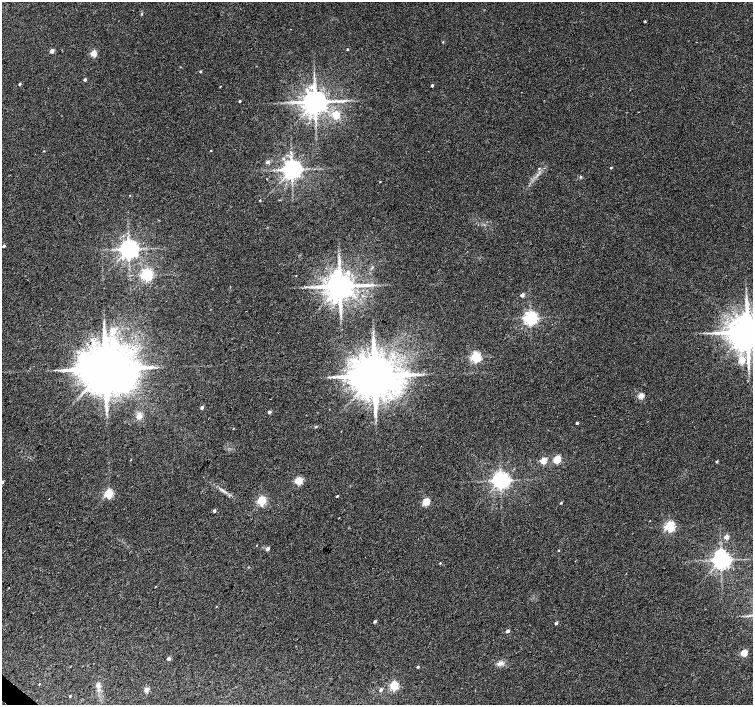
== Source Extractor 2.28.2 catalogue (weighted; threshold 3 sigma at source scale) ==
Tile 7 of 4 x 4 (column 3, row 2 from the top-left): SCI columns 3007-4508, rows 2981-4386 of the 6015 x 6027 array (HDU 1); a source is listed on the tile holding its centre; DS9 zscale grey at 2 x 2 block average (1 PNG px = mean of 2 x 2 image px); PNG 755 x 707 px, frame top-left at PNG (2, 2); no overlay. Shown black and unused: <1% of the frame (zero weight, under 2 of 3 exposures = <1% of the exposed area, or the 3 px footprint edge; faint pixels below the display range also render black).
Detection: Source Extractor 2.28.2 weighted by HDU 2 'WHT'; one run over the whole footprint, this tile lists its part. Background 0.0327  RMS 0.0064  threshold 0.0286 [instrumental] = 3 sigma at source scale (4.5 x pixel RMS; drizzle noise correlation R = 1.50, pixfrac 1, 0.0396/0.0396 arcsec/px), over >= 5 px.
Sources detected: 81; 1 cosmic-ray / hot-pixel residue — not listed; the other 80 listed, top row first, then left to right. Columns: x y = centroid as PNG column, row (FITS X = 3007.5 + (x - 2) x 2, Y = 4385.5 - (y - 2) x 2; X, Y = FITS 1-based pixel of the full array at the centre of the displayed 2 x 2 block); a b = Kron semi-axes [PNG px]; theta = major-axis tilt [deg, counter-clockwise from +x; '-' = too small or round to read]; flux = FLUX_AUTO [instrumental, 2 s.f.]
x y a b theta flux
142 14 3 2 - 1.1
645 21 2 2 - 1.6
443 42 3 3 - 0.97
348 49 3 2 - 1.3
52 51 3 2 - 13
93 54 3 3 - 41
180 67 2 2 - 0.54
200 71 2 2 - 1.8
85 79 2 2 - 3.4
20 84 3 2 - 2.3
432 85 2 2 - 3.2
220 86 3 2 - 0.65
240 101 2 2 - 2
315 102 6 5 - 2500
336 115 3 3 - 42
211 150 2 2 - 0.83
44 151 3 2 - 0.81
267 162 3 3 - 4.8
539 168 3 3 - 1.4
611 168 2 2 - 1.3
292 169 5 4 - 1300
580 177 3 3 - 1.4
267 179 2 2 - 3.1
380 182 2 2 - 0.73
130 195 2 2 - 0.73
260 200 2 2 - 1.1
4 246 2 2 - 3.8
129 249 5 4 - 1100
339 262 11 4 83 7.2
372 268 3 3 - 1.7
348 272 5 4 - 3.9
146 275 4 3 - 290
296 276 2 2 - 0.56
340 286 7 6 - 3200
522 295 2 2 - 12
530 318 4 4 - 430
113 331 9 7 69 13
747 332 9 8 - 5300
475 357 3 3 - 190
741 361 3 3 - 36
105 369 12 11 - 12000
374 376 11 9 31 9000
641 396 3 3 - 34
202 407 2 2 - 6
269 412 2 2 - 6.3
139 416 7 6 - 8.3
577 423 2 2 - 2.7
316 427 4 2 - 1.3
233 428 2 2 - 0.88
557 459 3 3 - 67
543 461 3 3 - 42
717 461 3 2 - 2.2
501 480 4 4 - 810
298 481 3 3 - 76
2 482 3 2 - 2.4
108 493 3 3 - 120
337 496 2 2 - 1.8
262 501 3 3 - 120
426 502 3 3 - 66
561 503 3 2 - 1.6
214 511 3 2 - 4.2
669 526 3 3 - 170
726 537 3 2 - 16
267 549 4 3 - 4.4
559 550 3 2 - 0.97
721 560 5 4 - 970
440 563 3 2 - 1.2
216 606 2 2 - 0.62
375 621 2 2 - 3.3
556 623 2 2 - 5.4
508 631 3 2 - 5.7
744 653 3 3 - 48
168 659 3 3 - 5.4
500 664 9 5 8 6.5
418 666 2 2 - 2.6
98 685 7 5 89 5.2
394 685 3 3 - 110
381 689 3 2 - 3.6
146 690 3 2 - 21
70 696 2 2 - 1.2
Isophote crosses this tile's border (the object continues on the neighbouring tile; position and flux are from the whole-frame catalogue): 2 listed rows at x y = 747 332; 2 482
Diffuse or blended objects may show on this block-average render without a row.